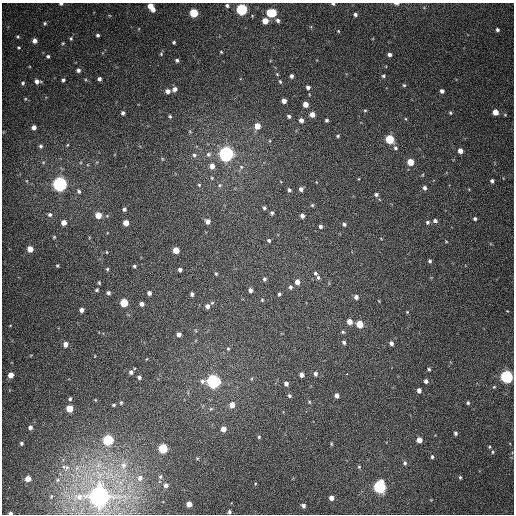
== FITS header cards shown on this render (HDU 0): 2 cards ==
NAXIS1  =                  512
NAXIS2  =                  512

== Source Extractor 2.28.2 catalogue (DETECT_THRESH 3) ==
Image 512 x 512 px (HDU 0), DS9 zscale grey, 1 PNG px = 1 image px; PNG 516 x 516 px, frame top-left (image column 1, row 512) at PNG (2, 3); no overlay
Background 384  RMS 9.8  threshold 29.5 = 3 sigma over >= 5 px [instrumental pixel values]
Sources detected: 196; all 196 listed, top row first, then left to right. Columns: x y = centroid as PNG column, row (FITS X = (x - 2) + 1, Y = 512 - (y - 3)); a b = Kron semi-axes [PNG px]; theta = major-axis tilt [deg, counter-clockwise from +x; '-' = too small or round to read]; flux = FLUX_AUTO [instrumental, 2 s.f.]
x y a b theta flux
61 4 5 3 - 1.2e+03
333 4 4 3 - 1.2e+03
397 4 6 3 -3 1.6e+03
227 6 5 5 - 1.6e+03
151 7 8 4 -56 9.5e+03
242 9 5 5 - 9.5e+04
194 13 5 5 - 2.7e+04
271 13 7 5 -3 3.7e+04
355 14 4 4 - 1.6e+03
278 20 6 5 - 2.1e+03
265 21 5 5 - 9.0e+03
45 23 5 4 - 1.1e+03
497 30 5 4 - 1.4e+03
338 31 4 4 - 5.5e+02
98 35 3 3 - 1.1e+03
18 37 5 5 - 9.3e+02
71 38 5 5 - 1.0e+03
34 41 5 4 - 3.7e+03
174 42 3 3 - 9.6e+02
63 43 5 4 - 7.8e+02
19 47 5 4 - 8.3e+02
221 52 3 3 - 6.3e+02
161 54 5 4 - 7.8e+02
389 54 4 4 - 2.1e+03
48 56 5 4 - 1.2e+03
177 60 4 4 - 1.3e+03
78 70 5 5 - 1.9e+03
277 74 5 3 - 6.3e+02
291 76 4 3 - 1.9e+03
383 76 5 4 - 1.0e+03
99 79 4 4 - 1.8e+03
63 80 5 4 - 1.3e+03
37 81 7 5 -5 3.1e+03
280 82 5 3 - 8.1e+02
23 83 6 5 - 1.4e+03
404 85 5 5 - 9.3e+02
308 87 4 4 - 1.9e+03
175 89 5 5 - 2.5e+03
167 91 5 5 - 3.2e+03
442 91 4 4 - 2.0e+03
25 99 5 4 - 7.1e+02
284 101 4 4 - 3.5e+03
305 104 5 4 - 5.3e+03
365 110 4 4 - 7.4e+02
495 112 5 4 - 7.7e+03
123 113 5 4 - 1.4e+03
450 113 5 3 - 8.1e+02
312 114 5 4 - 5.0e+03
505 115 4 4 - 6.6e+02
170 116 5 4 - 9.1e+02
289 116 4 4 - 1.4e+03
406 119 4 3 - 5.6e+02
301 120 5 4 - 2.9e+03
327 120 4 3 - 1.2e+03
257 126 5 5 - 7.2e+03
34 127 4 4 - 3.7e+03
190 132 5 3 - 5.9e+02
338 136 4 3 - 9.0e+02
390 139 5 5 - 3.1e+04
67 145 4 4 - 6.1e+02
41 146 5 5 - 1.3e+03
395 148 7 5 -69 1.7e+03
460 151 5 5 - 4.5e+03
208 154 7 7 - 2.1e+03
226 154 6 6 - 3.2e+05
194 155 6 5 - 1.7e+03
162 159 6 4 -89 6.5e+02
410 162 5 5 - 1.1e+04
212 166 6 5 - 4.4e+03
241 167 6 5 - 1.3e+03
422 175 5 3 - 6.1e+02
212 178 5 4 - 7.8e+02
492 181 5 4 - 1.6e+03
60 184 6 6 - 2.6e+05
199 185 5 4 - 8.7e+02
220 185 6 5 - 1.1e+03
424 188 5 5 - 1.9e+03
301 189 4 4 - 2.3e+03
289 190 4 4 - 1.3e+03
79 191 7 5 -60 1.6e+03
376 194 5 4 - 1.4e+03
312 205 5 5 - 8.9e+02
264 208 3 3 - 1.2e+03
124 209 4 4 - 1.6e+03
272 213 4 4 - 1.2e+03
50 214 6 6 - 1.8e+03
98 215 5 5 - 9.7e+03
302 216 4 4 - 2.4e+03
475 219 4 4 - 1.3e+03
208 221 6 5 - 3.3e+03
435 221 5 4 - 1.6e+03
64 222 5 5 - 5.1e+03
427 222 5 4 - 1.1e+03
126 223 5 4 - 7.0e+03
344 224 5 4 - 1.4e+03
320 226 4 4 - 1.6e+03
54 237 5 4 - 7.4e+02
269 240 4 4 - 1.1e+03
446 242 4 3 - 4.9e+02
30 249 5 5 - 7.2e+03
176 250 5 5 - 9.9e+03
107 252 4 3 - 5.2e+02
430 261 4 3 - 1.1e+03
57 265 3 3 - 7.2e+02
134 266 4 4 - 1.0e+03
107 269 4 4 - 7.6e+02
180 270 4 4 - 1.9e+03
315 273 6 4 -56 1.1e+03
216 274 5 4 - 8.2e+02
318 277 6 4 -88 1.2e+03
264 279 5 4 - 1.3e+03
297 282 6 5 - 3.7e+03
99 283 4 3 - 7.2e+02
290 287 5 4 - 1.5e+03
97 290 4 3 - 8.9e+02
250 290 5 4 - 2.3e+03
108 293 5 4 - 1.5e+03
149 293 4 4 - 2.2e+03
192 294 4 3 - 1.7e+03
279 294 5 4 - 1.0e+03
356 297 4 4 - 2.3e+03
262 300 5 4 - 7.8e+02
379 301 4 3 - 4.5e+02
124 303 5 5 - 2.3e+04
142 304 4 4 - 2.5e+03
207 306 6 6 - 2.7e+03
82 310 4 4 - 2.8e+03
507 311 3 3 - 4.5e+02
407 312 4 4 - 5.9e+02
350 321 5 4 - 5.3e+03
359 324 5 5 - 1.4e+04
343 332 5 4 - 8.6e+02
179 334 4 4 - 2.5e+03
344 342 4 4 - 1.4e+03
391 343 5 4 - 2.2e+03
65 344 5 4 - 4.0e+03
228 349 6 4 -67 9.0e+02
31 355 5 3 - 5.5e+02
95 356 4 2 - 3.7e+02
429 369 4 4 - 9.9e+02
131 372 5 5 - 1.8e+03
315 374 5 5 - 1.6e+03
347 374 3 2 - 4.4e+03
11 375 5 4 - 6.0e+03
302 375 4 4 - 3.0e+03
139 377 4 3 - 1.5e+03
507 377 6 5 - 1.5e+05
213 381 6 6 - 2.1e+05
426 381 5 4 - 1.8e+03
286 384 5 4 - 2.5e+03
494 387 5 4 - 8.8e+02
419 390 4 4 - 2.7e+03
289 395 5 5 - 1.1e+03
336 396 4 4 - 2.5e+03
70 399 5 4 - 1.1e+03
95 400 5 3 - 5.0e+02
309 402 5 4 - 7.5e+02
121 403 5 4 - 9.0e+02
468 403 5 4 - 1.0e+03
113 405 5 4 - 9.0e+02
232 405 6 5 - 5.8e+03
69 409 5 5 - 1.3e+04
211 409 6 5 - 1.1e+03
30 427 5 4 - 2.0e+03
223 429 5 5 - 5.3e+03
455 433 4 4 - 1.3e+03
259 437 5 4 - 9.2e+02
108 440 5 5 - 6.4e+04
419 440 5 4 - 5.7e+03
21 443 4 4 - 1.3e+03
331 444 5 3 - 7.0e+02
489 447 5 4 - 8.2e+02
163 448 5 5 - 4.0e+04
493 452 5 4 - 9.5e+02
432 457 5 4 - 1.0e+03
197 458 5 3 - 6.3e+02
405 463 6 5 - 1.3e+03
123 465 10 9 - 5.5e+03
63 467 5 3 - 9.5e+02
67 467 13 9 58 5.2e+03
359 467 5 4 - 8.0e+02
77 468 9 7 85 3.6e+03
160 477 5 5 - 9.8e+02
460 477 4 3 - 8.0e+02
140 478 7 7 - 3.0e+03
28 479 5 4 - 7.1e+03
58 480 7 5 23 1.8e+03
166 485 4 4 - 2.0e+03
380 487 6 5 - 1.4e+05
51 496 6 4 69 1.1e+03
99 496 8 7 - 1.0e+06
331 498 4 4 - 3.7e+03
189 504 4 4 - 5.3e+03
303 506 4 4 - 2.2e+03
229 512 4 3 - 1.3e+03
10 513 4 3 - 1.6e+03
At the frame edge (FLAGS 8, measured only in part): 6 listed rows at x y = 61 4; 333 4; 397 4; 151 7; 229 512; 10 513